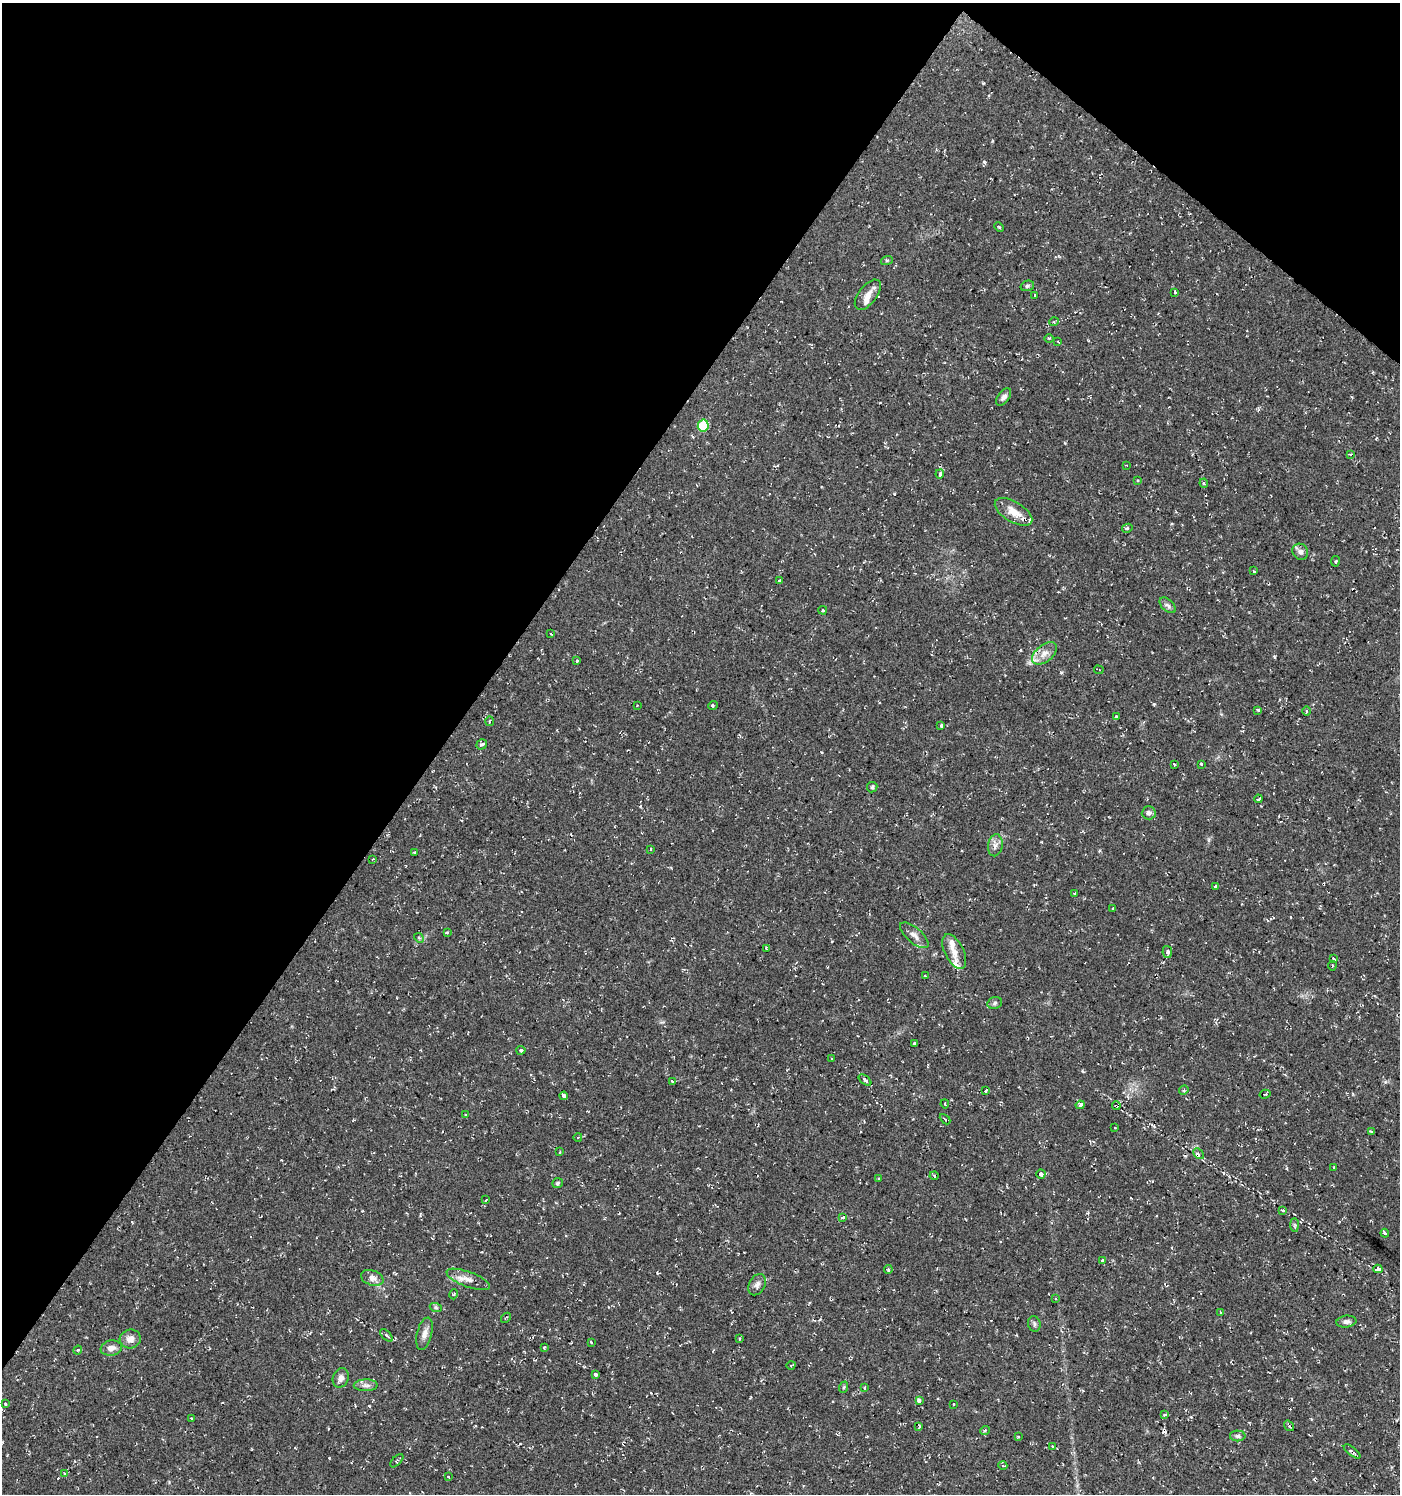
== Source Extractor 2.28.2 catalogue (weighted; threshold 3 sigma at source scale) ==
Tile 2 of 4 x 4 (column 2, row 1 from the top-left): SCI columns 1645-3042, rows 4477-5968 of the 6013 x 5974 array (HDU 1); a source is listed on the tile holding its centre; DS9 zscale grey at full resolution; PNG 1402 x 1496 px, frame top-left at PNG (2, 3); each listed source drawn as its Kron ellipse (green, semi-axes under 4 px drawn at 4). Shown black and unused: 36% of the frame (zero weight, under 2 of 3 exposures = <1% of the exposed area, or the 3 px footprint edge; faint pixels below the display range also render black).
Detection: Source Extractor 2.28.2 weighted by HDU 2 'WHT'; one run over the whole footprint, this tile lists its part. Background 0.0374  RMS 0.004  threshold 0.018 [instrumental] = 3 sigma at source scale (4.5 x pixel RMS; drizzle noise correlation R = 1.50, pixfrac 1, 0.0396/0.0396 arcsec/px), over >= 5 px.
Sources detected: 147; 13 cosmic-ray / hot-pixel residue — neither listed nor drawn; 4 inside a brighter listed object's ellipse — not listed separately; the other 130 listed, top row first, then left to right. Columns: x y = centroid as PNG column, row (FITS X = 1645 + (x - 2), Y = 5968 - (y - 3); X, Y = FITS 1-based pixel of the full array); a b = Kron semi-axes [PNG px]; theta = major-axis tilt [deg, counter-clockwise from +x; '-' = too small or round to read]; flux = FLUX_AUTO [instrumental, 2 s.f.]
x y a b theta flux
999 227 5 3 - 0.48
887 260 6 4 18 0.46
1027 286 7 5 15 0.74
1175 292 3 3 - 0.99
868 295 18 9 53 3.2
1035 295 3 3 - 1.4
1054 322 5 4 - 0.54
1049 338 5 3 - 0.49
1058 342 4 2 - 0.25
1004 397 10 5 52 1.6
703 426 6 5 - 21
1351 455 4 3 - 0.88
1126 465 3 2 - 0.35
940 474 5 3 - 2.4
1138 481 3 3 - 0.52
1204 483 5 4 - 0.57
1014 512 21 10 -31 5.7
1127 528 5 4 - 0.57
1300 552 8 7 - 1.7
1335 561 5 3 - 0.55
1253 571 3 3 - 0.69
780 581 4 3 - 0.53
1168 605 10 5 -43 1.2
823 610 4 3 - 0.52
551 634 3 2 - 0.29
1044 653 14 8 38 3.5
577 660 3 3 - 1.1
1099 670 5 2 - 0.54
637 705 3 2 - 0.51
713 706 5 3 - 0.47
1258 710 3 3 - 1.5
1306 711 5 3 - 0.38
1116 717 4 3 - 1.7
489 721 5 3 - 0.45
941 726 3 3 - 4.1
482 744 5 5 - 1.1
1174 764 3 3 - 0.99
1201 764 3 3 - 1.7
872 787 5 5 - 0.61
1258 799 4 3 - 0.93
1149 813 7 6 - 1.3
995 845 11 7 81 2
651 849 3 2 - 0.31
414 852 3 2 - 0.46
373 859 4 2 - 0.31
1215 886 3 3 - 0.55
1075 893 3 3 - 0.52
1113 908 3 3 - 0.88
447 932 3 3 - 0.49
914 935 18 7 -41 2.6
419 938 5 4 - 0.53
766 948 4 4 - 0.46
954 952 19 9 -63 4
1167 952 6 4 -78 1.1
1333 958 3 3 - 1.2
1332 966 4 2 - 0.37
925 976 2 2 - 0.33
995 1003 7 5 18 0.87
915 1043 3 3 - 2.2
521 1050 4 4 - 0.9
832 1059 3 2 - 0.41
865 1080 7 4 -39 1.1
672 1081 3 3 - 0.89
1184 1090 5 4 - 0.49
986 1091 3 3 - 1.6
1265 1094 5 4 - 0.47
564 1096 4 3 - 4
945 1104 4 3 - 0.45
1080 1105 4 3 - 2.6
1116 1106 4 3 - 1.3
466 1115 3 3 - 0.74
945 1119 6 3 -45 0.54
1115 1128 2 2 - 0.26
1371 1132 4 2 - 0.41
578 1137 4 3 - 0.38
560 1152 3 2 - 0.38
1198 1154 6 3 -45 0.8
1334 1167 2 2 - 0.32
1041 1174 4 4 - 2
934 1176 4 4 - 0.63
879 1179 3 3 - 0.53
557 1183 5 5 - 0.68
486 1200 4 2 - 0.34
1283 1210 3 3 - 1.1
843 1217 3 3 - 1.2
1295 1225 7 4 -89 0.8
1385 1233 4 3 - 3.1
1103 1261 3 3 - 2.8
1378 1269 4 3 - 9.8
888 1270 4 3 - 0.85
372 1278 11 7 -19 2.5
468 1279 23 7 -20 3.4
757 1285 11 8 61 1.9
454 1294 5 3 - 0.42
1055 1298 3 3 - 0.5
436 1308 6 4 -19 0.65
1221 1312 4 3 - 0.59
506 1318 5 2 - 0.35
1346 1322 10 6 7 1.4
1034 1324 8 6 -77 0.96
424 1334 16 7 76 2.7
386 1335 8 4 -45 0.68
130 1339 10 9 - 3
739 1339 3 3 - 0.56
591 1342 3 2 - 0.72
111 1348 11 7 11 2.5
544 1348 3 3 - 0.4
78 1350 4 4 - 0.43
791 1365 5 3 - 0.32
595 1374 4 3 - 2.5
341 1378 10 8 68 2.1
366 1385 12 6 1 1.6
844 1387 6 3 71 0.46
865 1387 3 3 - 1.2
919 1401 3 3 - 3.1
5 1404 3 2 - 0.37
954 1404 3 3 - 1.1
1165 1414 3 3 - 1
191 1418 3 3 - 0.75
919 1426 4 3 - 0.56
1289 1426 6 3 -55 0.6
985 1431 5 3 - 0.57
1018 1436 3 2 - 0.4
1238 1436 8 5 0 0.99
1053 1446 3 3 - 1.6
1352 1451 10 3 -37 0.97
397 1461 8 3 44 0.58
1003 1466 4 3 - 0.32
65 1473 4 3 - 0.39
448 1477 3 3 - 0.69
Overlapping masked pixels (flux is a lower limit): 2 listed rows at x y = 1044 653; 1116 1106
Unlisted compact peaks at least as high as the median listed source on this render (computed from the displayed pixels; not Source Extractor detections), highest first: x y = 1061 672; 1154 704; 983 83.